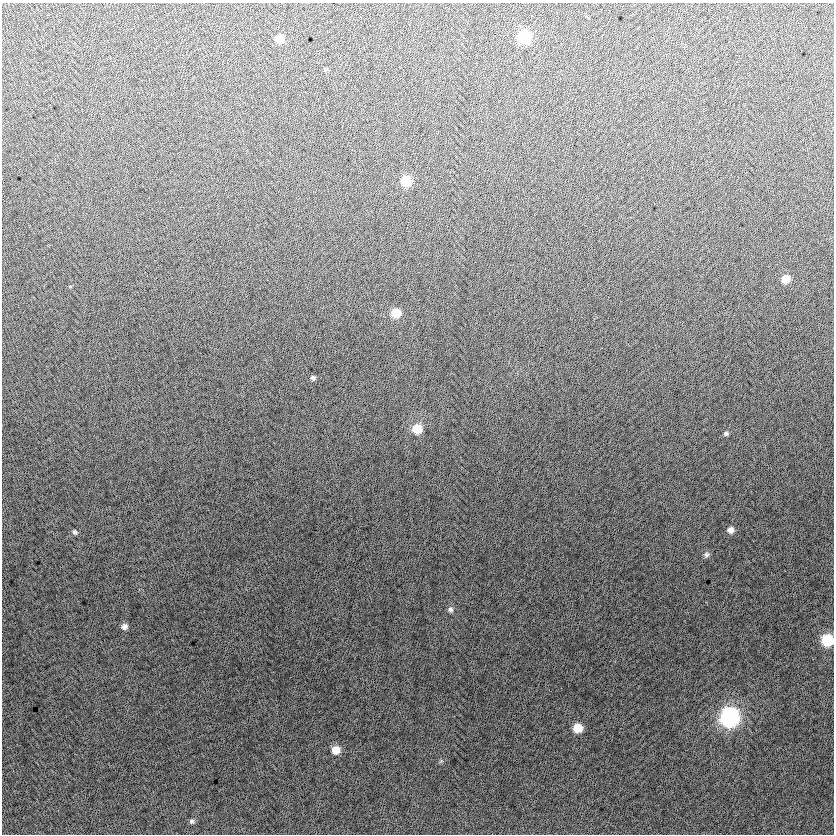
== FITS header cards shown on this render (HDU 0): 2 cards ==
NAXIS1  =                  832
NAXIS2  =                  832

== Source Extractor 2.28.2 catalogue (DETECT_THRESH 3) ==
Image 832 x 832 px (HDU 0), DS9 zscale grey, 1 PNG px = 1 image px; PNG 836 x 836 px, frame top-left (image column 1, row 832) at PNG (2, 3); no overlay
Background -2.79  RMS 13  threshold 38.3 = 3 sigma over >= 5 px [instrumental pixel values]
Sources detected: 19; all 19 listed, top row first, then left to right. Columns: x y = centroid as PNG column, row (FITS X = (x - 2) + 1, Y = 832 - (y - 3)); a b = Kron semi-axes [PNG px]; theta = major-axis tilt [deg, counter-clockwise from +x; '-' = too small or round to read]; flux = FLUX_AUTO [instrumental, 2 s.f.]
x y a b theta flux
524 37 8 8 - 57000
280 39 7 7 - 11000
326 70 7 5 28 1200
406 181 8 8 - 25000
786 279 7 7 - 12000
396 313 8 7 - 19000
313 378 6 6 - 2000
417 429 9 8 - 18000
726 433 6 5 - 1700
731 530 9 8 - 4900
75 532 7 6 - 2100
707 555 8 7 - 2600
450 609 8 7 - 2700
124 627 7 7 - 3600
827 640 8 7 - 49000
730 717 10 9 - 260000
578 728 8 7 - 18000
336 750 8 8 - 11000
192 821 6 6 - 2100
At the frame edge (FLAGS 8, measured only in part): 1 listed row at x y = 827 640